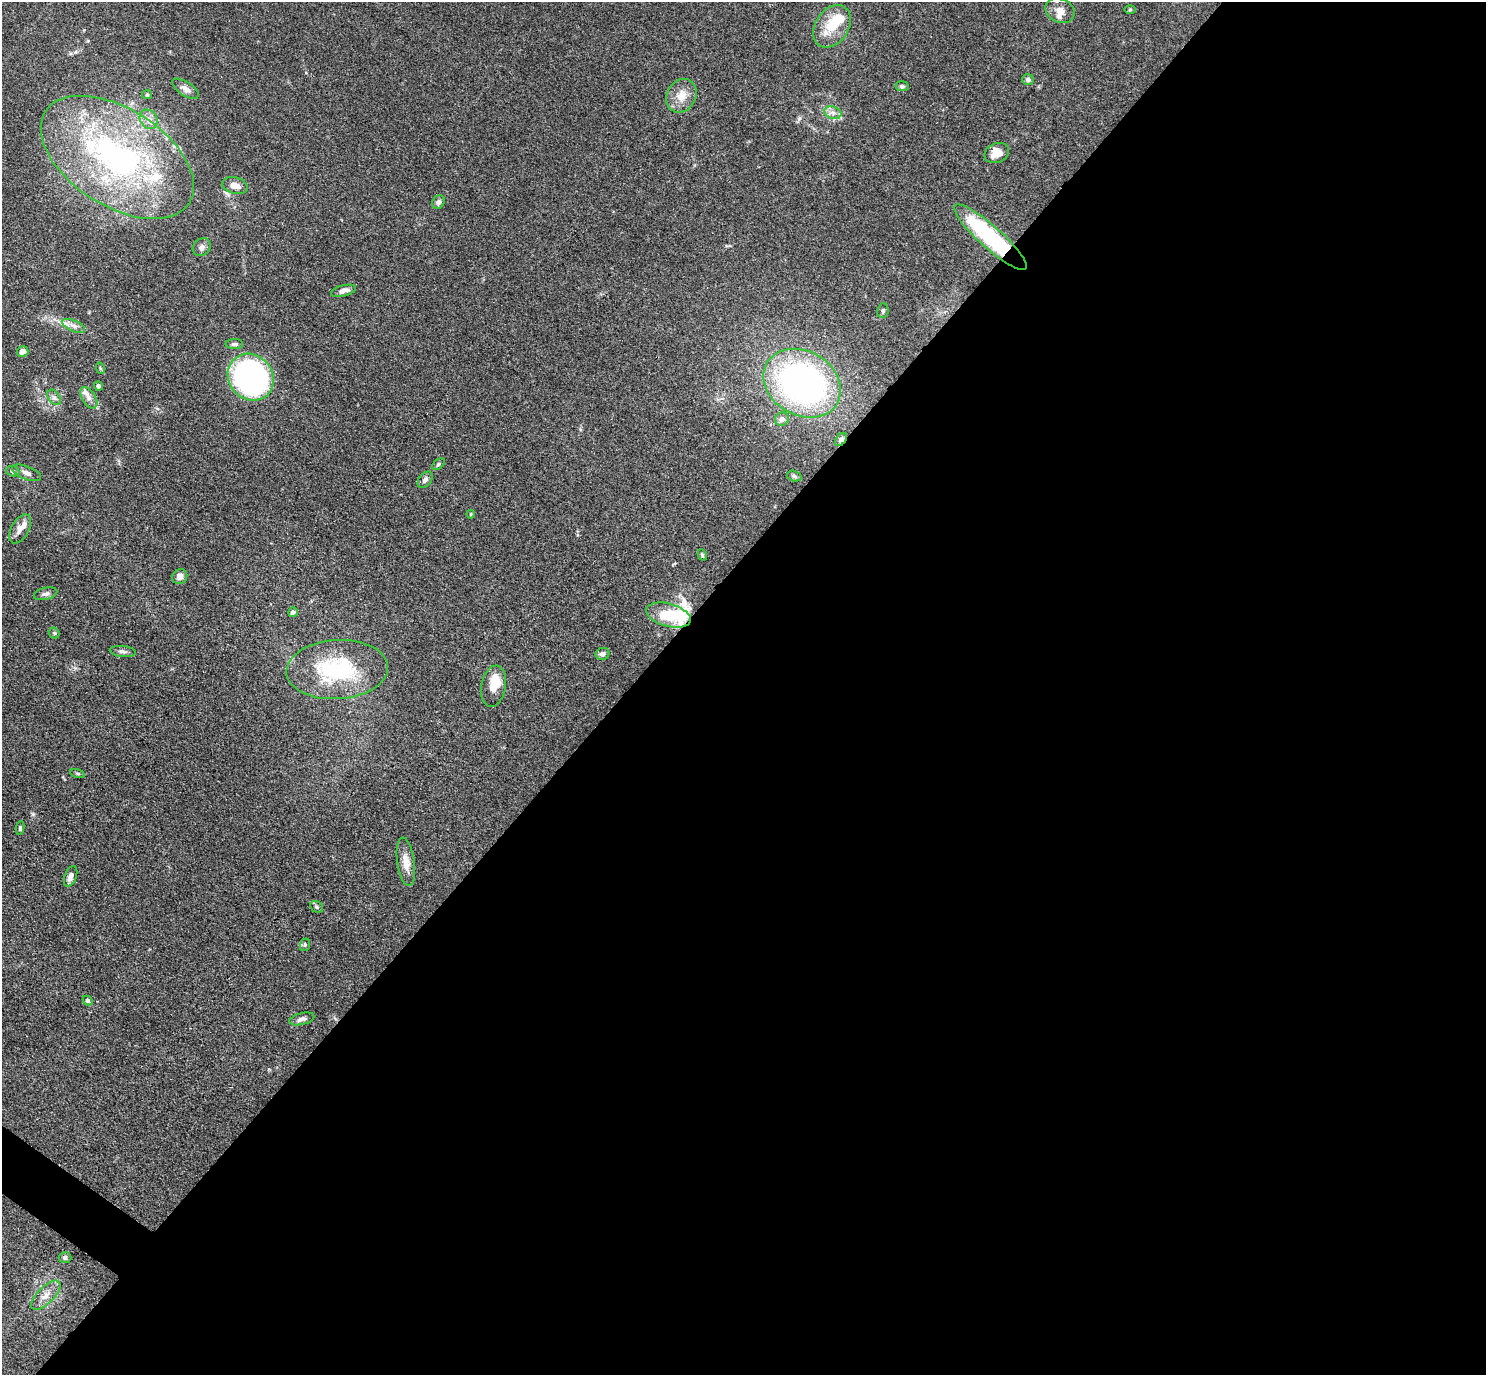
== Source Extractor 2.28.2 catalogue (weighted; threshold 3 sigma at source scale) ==
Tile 12 of 4 x 4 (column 4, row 3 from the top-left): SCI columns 4454-5937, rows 1670-3042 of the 5940 x 5944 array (HDU 1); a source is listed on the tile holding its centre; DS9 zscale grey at full resolution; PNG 1488 x 1377 px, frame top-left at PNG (2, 2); each listed source drawn as its Kron ellipse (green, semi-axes under 4 px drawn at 4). Shown black and unused: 58% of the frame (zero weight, under 3 of 4 exposures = <1% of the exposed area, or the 3 px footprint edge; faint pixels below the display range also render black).
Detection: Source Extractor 2.28.2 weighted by HDU 2 'WHT'; one run over the whole footprint, this tile lists its part. Background 0.0727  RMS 0.0056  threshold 0.0253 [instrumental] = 3 sigma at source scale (4.5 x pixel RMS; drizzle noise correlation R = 1.50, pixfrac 1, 0.05/0.05 arcsec/px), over >= 5 px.
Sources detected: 64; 2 inside a brighter object's white glare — neither listed nor drawn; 6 inside a brighter listed object's ellipse — not listed separately; the other 56 listed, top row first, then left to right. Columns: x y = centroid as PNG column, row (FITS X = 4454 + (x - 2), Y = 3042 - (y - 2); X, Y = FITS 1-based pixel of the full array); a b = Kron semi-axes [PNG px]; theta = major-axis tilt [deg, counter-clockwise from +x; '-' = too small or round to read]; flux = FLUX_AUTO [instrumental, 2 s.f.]
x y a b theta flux
1130 10 6 4 1 0.66
1060 11 15 12 -27 5.1
832 26 23 16 57 16
1028 80 6 5 - 1.7
902 86 6 5 - 1.2
185 89 15 7 -33 3.1
147 95 5 4 - 0.65
681 96 17 14 62 7.6
833 113 9 6 -18 2.6
149 119 10 8 -55 3.7
997 153 12 9 23 6.6
117 157 85 48 -33 160
235 185 13 8 -14 4.2
438 202 7 6 - 1.7
990 237 47 11 -42 70
202 247 10 8 46 2.4
343 291 13 5 14 3
883 311 7 5 83 1.3
73 326 12 5 -23 2.7
234 344 9 5 0 1.4
23 351 5 5 - 2.8
100 368 6 3 -71 0.67
251 377 24 22 -48 130
802 383 41 32 -30 170
98 386 4 4 - 1.6
54 397 8 5 -54 1.7
89 398 12 7 -57 2.9
782 419 7 6 - 2.1
841 439 7 5 53 2.4
438 464 7 4 39 0.98
13 471 7 5 -18 1
26 473 15 6 -22 2.8
794 476 7 5 -19 1
425 480 9 6 51 1.9
471 514 4 4 - 0.51
20 529 16 8 60 4.7
702 555 6 4 -61 0.69
180 577 8 7 - 3
46 594 12 6 13 1.8
293 612 5 4 - 1.7
668 615 23 11 -16 22
54 633 6 5 - 0.71
123 651 13 5 -6 2
602 654 7 6 - 2
337 670 51 29 3 53
494 686 21 12 80 10
77 773 8 3 -19 0.71
20 828 7 4 82 1
406 862 24 8 -82 6.2
71 876 11 6 69 3.2
317 907 7 5 -33 1.1
305 945 6 5 - 0.81
88 1001 5 4 - 1
302 1019 13 6 13 2.6
65 1258 6 5 - 1.3
46 1295 19 8 44 5.1
Overlapping masked pixels (flux is a lower limit): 3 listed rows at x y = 990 237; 841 439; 668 615